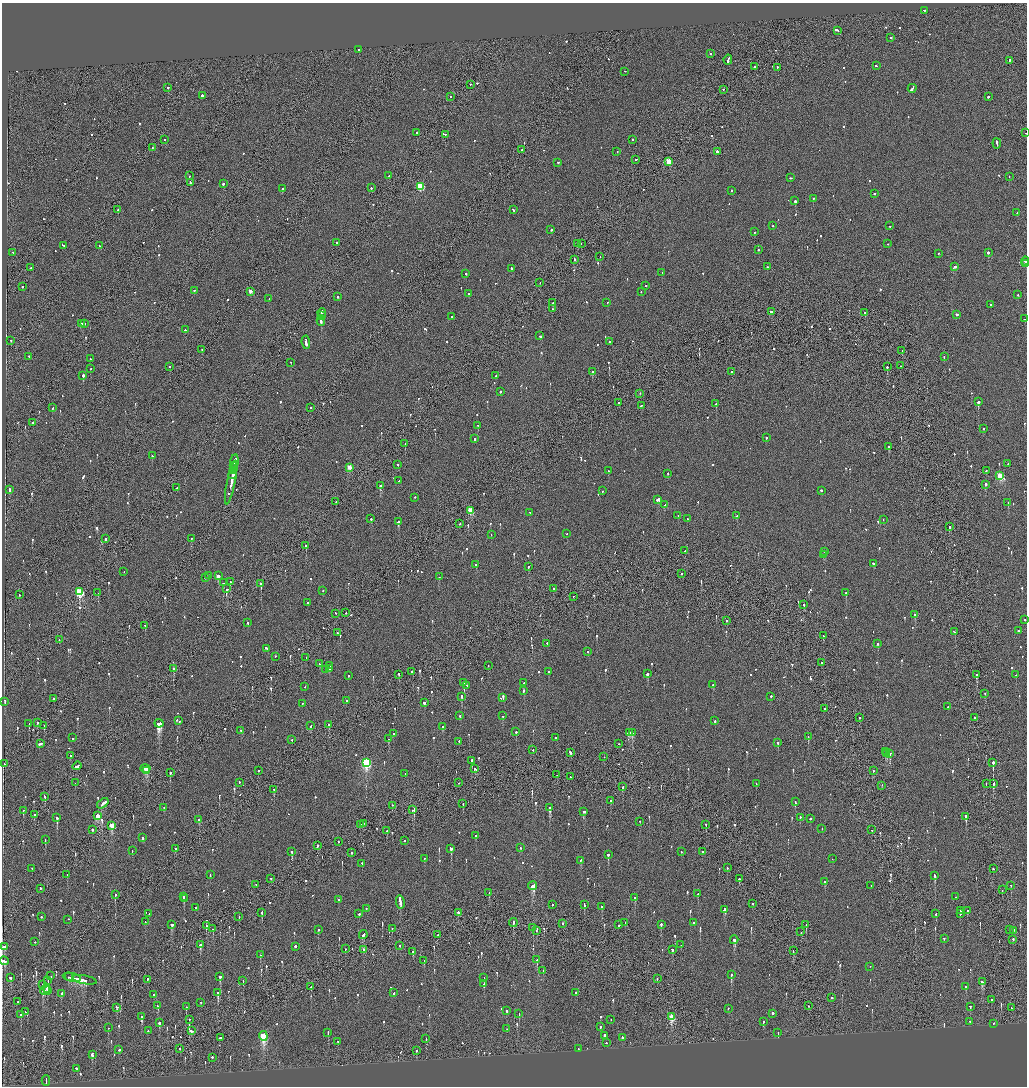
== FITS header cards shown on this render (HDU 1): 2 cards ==
NAXIS1  =                 2050
NAXIS2  =                 2168

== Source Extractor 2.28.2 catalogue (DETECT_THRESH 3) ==
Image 2050 x 2168 px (HDU 1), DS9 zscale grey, zoomed out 1/2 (1 PNG px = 2 x 2 image px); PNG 1029 x 1088 px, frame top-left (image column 2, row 2168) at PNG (2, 3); each listed source drawn as its Kron ellipse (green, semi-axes under 4 px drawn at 4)
Background -0.0797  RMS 0.067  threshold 0.202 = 3 sigma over >= 5 px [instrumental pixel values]
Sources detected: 1098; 45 cannot appear on this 1/2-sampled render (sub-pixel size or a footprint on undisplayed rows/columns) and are neither listed nor drawn; of the other 1053, the 500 brightest by FLUX_AUTO listed and drawn (553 fainter detections omitted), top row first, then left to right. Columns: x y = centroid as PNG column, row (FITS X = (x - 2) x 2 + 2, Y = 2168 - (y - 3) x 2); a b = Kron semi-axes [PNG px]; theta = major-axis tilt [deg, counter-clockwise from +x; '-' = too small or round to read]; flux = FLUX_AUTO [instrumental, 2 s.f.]
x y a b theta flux
924 11 2 2 - 95
837 31 4 2 - 290
891 38 2 2 - 130
359 50 2 2 - 71
710 54 2 2 - 130
728 60 5 2 - 360
1009 61 2 2 - 140
876 66 2 2 - 190
754 67 2 2 - 160
777 68 2 2 - 190
625 72 2 1 - 80
470 85 2 1 - 120
168 88 2 2 - 140
912 89 4 2 - 320
723 90 2 2 - 100
202 96 3 2 - 1000
451 97 2 1 - 95
988 97 2 2 - 400
417 133 2 2 - 110
1026 133 2 1 - 80
445 135 2 2 - 92
165 140 2 2 - 94
633 140 2 2 - 210
997 144 5 2 - 450
152 148 2 1 - 96
522 150 2 2 - 69
617 152 2 2 - 120
717 152 2 2 - 440
636 160 2 2 - 120
669 162 3 3 - 410
558 163 2 2 - 140
189 176 2 1 - 88
389 176 2 1 - 670
1009 177 2 2 - 81
791 178 2 2 - 120
190 183 4 2 - 260
223 184 2 2 - 370
420 187 3 3 - 910
371 188 2 2 - 110
282 189 2 2 - 110
732 191 2 2 - 75
875 194 2 2 - 150
813 199 2 1 - 86
795 201 2 2 - 740
118 210 2 1 - 440
513 210 3 2 - 150
1017 213 2 2 - 76
773 226 2 1 - 390
890 226 2 2 - 69
551 230 2 2 - 220
754 232 2 2 - 79
337 243 2 2 - 110
577 244 2 1 - 98
581 244 2 1 - 270
888 244 2 1 - 81
64 246 4 2 - 370
99 246 2 1 - 120
758 250 2 2 - 150
13 253 2 2 - 130
988 253 2 2 - 310
938 254 2 2 - 69
600 257 2 1 - 77
574 260 2 2 - 220
1025 261 4 2 - 230
1026 264 2 2 - 130
767 267 2 2 - 90
954 267 4 2 - 220
30 268 2 2 - 73
512 269 3 2 - 240
662 273 2 1 - 77
466 274 2 2 - 98
540 283 2 1 - 68
646 286 2 2 - 110
22 287 2 2 - 110
194 291 2 2 - 94
250 292 3 2 - 120
641 292 2 2 - 71
469 294 2 2 - 100
1018 295 2 2 - 130
337 297 2 2 - 190
269 299 2 2 - 77
553 303 2 2 - 68
607 303 2 2 - 74
990 305 2 2 - 71
552 309 2 2 - 110
771 312 3 2 - 140
322 313 5 2 - 400
865 313 3 2 - 140
956 315 3 2 - 180
322 316 3 1 - 260
452 317 2 2 - 110
1025 319 2 1 - 100
321 321 5 2 - 430
81 324 3 2 - 440
84 324 2 1 - 120
185 330 2 2 - 100
540 336 3 2 - 210
11 341 2 2 - 74
609 342 2 2 - 79
306 343 7 2 -83 620
202 350 2 1 - 78
902 351 2 1 - 340
29 357 2 2 - 140
944 357 2 2 - 74
90 359 2 2 - 77
291 363 2 2 - 68
900 366 2 1 - 71
170 367 2 2 - 70
887 367 2 1 - 460
91 369 2 1 - 70
593 372 3 2 - 220
731 372 2 1 - 140
83 376 2 2 - 370
495 376 2 2 - 72
500 392 2 2 - 330
640 394 2 1 - 70
978 402 2 2 - 2100
619 403 2 2 - 100
716 404 2 1 - 130
641 406 2 2 - 110
53 408 2 2 - 120
311 408 2 1 - 170
33 423 2 2 - 160
478 426 2 1 - 70
983 429 2 2 - 240
766 438 2 2 - 78
475 439 2 2 - 340
405 444 2 1 - 82
889 447 2 2 - 140
152 456 2 2 - 140
234 463 8 2 81 690
1008 464 2 2 - 110
398 465 2 2 - 130
234 466 3 2 - 260
349 468 3 2 - 200
233 469 2 2 - 220
233 471 3 2 - 290
608 471 2 2 - 75
986 471 2 2 - 99
668 474 2 2 - 93
233 475 4 2 - 630
1000 476 3 3 - 610
399 481 2 2 - 70
231 483 22 2 78 690
985 485 2 2 - 580
380 486 2 2 - 1000
177 488 2 1 - 79
9 490 2 2 - 670
602 491 2 2 - 96
821 491 2 2 - 200
415 498 2 2 - 96
658 500 4 2 - 580
336 502 2 1 - 81
1008 503 2 2 - 130
664 505 2 2 - 120
471 511 3 3 - 570
530 513 2 2 - 77
678 516 2 1 - 75
737 516 2 2 - 83
371 519 2 2 - 120
687 519 2 2 - 120
883 520 2 2 - 81
398 522 2 2 - 490
460 524 2 2 - 93
949 527 3 2 - 240
567 534 2 2 - 140
491 535 2 1 - 83
105 539 2 2 - 510
191 539 2 2 - 83
306 546 2 2 - 350
685 551 2 1 - 92
825 552 2 2 - 160
824 555 2 2 - 150
873 564 2 2 - 280
476 565 2 2 - 80
528 567 2 2 - 110
124 572 2 1 - 73
681 574 2 2 - 140
209 576 2 2 - 120
218 576 3 3 - 190
439 577 2 2 - 71
205 578 2 2 - 150
230 582 2 2 - 110
223 583 2 2 - 120
261 584 2 2 - 730
226 589 2 2 - 280
553 589 2 2 - 160
323 591 2 1 - 68
80 592 4 3 - 1200
98 593 2 1 - 220
846 593 2 2 - 420
19 595 2 2 - 74
574 597 2 1 - 92
307 603 2 2 - 220
803 605 2 2 - 190
346 613 2 2 - 89
336 614 2 1 - 130
915 615 2 2 - 150
1025 620 2 2 - 280
726 621 2 2 - 210
248 623 2 2 - 120
145 626 2 2 - 190
1018 631 2 1 - 79
954 632 3 2 - 190
337 633 2 2 - 76
823 636 2 2 - 140
59 640 2 2 - 77
547 644 2 2 - 110
878 644 2 2 - 220
266 649 3 2 - 230
587 652 2 2 - 90
275 657 2 2 - 90
306 658 2 1 - 71
821 663 2 1 - 190
320 664 2 2 - 110
330 666 2 1 - 86
488 666 2 1 - 68
174 669 3 2 - 190
329 669 2 2 - 140
325 670 2 2 - 81
412 672 2 2 - 980
548 672 2 2 - 120
647 674 3 2 - 130
399 675 2 1 - 170
976 675 3 2 - 240
1016 675 2 2 - 79
348 676 2 2 - 85
463 683 3 2 - 210
524 683 2 2 - 100
713 685 2 2 - 91
467 686 2 2 - 100
305 687 2 1 - 71
523 691 2 2 - 110
985 694 2 1 - 140
461 697 3 2 - 320
771 697 2 2 - 150
503 698 4 2 - 200
54 699 2 2 - 120
347 701 2 2 - 130
5 702 3 2 - 140
424 703 2 2 - 120
302 704 2 2 - 73
948 707 2 2 - 85
825 709 2 2 - 110
460 716 2 2 - 94
503 716 2 2 - 100
860 718 2 2 - 160
975 718 2 2 - 190
179 721 2 2 - 87
715 721 2 2 - 430
37 723 2 2 - 150
29 724 2 2 - 250
159 724 4 3 - 4600
329 725 2 2 - 250
44 726 2 1 - 96
311 726 2 2 - 110
442 727 2 2 - 420
241 731 2 2 - 110
516 732 2 2 - 390
629 733 3 2 - 210
632 733 3 2 - 490
393 734 2 2 - 120
808 737 2 2 - 98
72 738 2 2 - 98
556 738 2 1 - 110
389 739 2 2 - 310
292 740 2 2 - 92
459 742 2 2 - 69
778 743 2 2 - 120
40 744 4 2 - 340
618 744 2 2 - 73
533 750 2 2 - 170
885 752 2 2 - 140
570 753 3 2 - 400
887 754 3 2 - 100
890 754 2 2 - 2300
70 756 2 2 - 210
604 757 2 2 - 72
472 761 3 2 - 280
366 763 4 3 - 1700
993 763 2 2 - 14000
4 764 2 2 - 220
77 766 5 2 - 270
145 769 5 2 - 360
475 769 3 2 - 86
146 771 3 3 - 330
258 771 2 2 - 330
873 771 2 2 - 72
170 773 2 2 - 200
405 774 2 1 - 180
557 775 2 1 - 120
570 777 2 2 - 77
75 783 2 1 - 70
239 783 2 2 - 99
459 783 2 1 - 72
756 784 2 1 - 86
986 784 2 1 - 100
993 784 3 2 - 160
882 786 2 1 - 94
622 787 2 2 - 120
274 790 2 2 - 86
45 797 3 2 - 140
610 801 2 1 - 140
795 802 2 2 - 130
103 804 6 2 38 520
463 804 2 1 - 230
392 806 2 2 - 110
164 808 2 2 - 77
550 808 3 2 - 650
412 810 3 2 - 170
23 811 2 1 - 300
584 812 3 2 - 150
35 815 2 2 - 77
97 816 3 3 - 290
966 817 3 2 - 470
57 818 2 2 - 560
800 818 2 2 - 190
810 819 2 2 - 210
199 820 2 2 - 110
639 822 2 1 - 73
363 824 2 2 - 150
360 825 2 2 - 200
706 825 2 2 - 190
112 826 4 3 - 370
822 829 2 2 - 140
92 830 2 2 - 1400
871 830 2 1 - 150
387 831 2 2 - 110
476 836 2 2 - 68
142 838 2 2 - 320
45 840 3 2 - 100
405 841 2 2 - 85
339 842 2 1 - 80
317 846 2 2 - 550
520 848 2 2 - 110
175 849 2 2 - 130
451 849 3 2 - 270
132 851 2 2 - 76
292 852 3 2 - 130
681 852 2 1 - 89
702 852 2 2 - 100
352 853 2 2 - 180
608 855 3 2 - 350
424 859 2 1 - 280
832 859 2 1 - 73
581 861 3 2 - 230
362 864 2 2 - 120
727 868 2 1 - 130
32 869 2 1 - 78
993 869 2 1 - 190
67 875 2 1 - 76
210 875 2 2 - 84
935 876 3 2 - 230
271 879 2 2 - 85
739 879 2 2 - 530
825 882 2 2 - 100
256 885 2 1 - 85
533 886 5 3 - 230
871 886 2 1 - 76
1011 886 2 2 - 70
40 888 2 1 - 77
1002 890 2 1 - 73
489 893 2 2 - 73
698 894 3 2 - 110
115 895 2 2 - 270
184 897 2 2 - 120
956 897 2 2 - 120
634 898 2 2 - 270
184 899 3 2 - 120
339 900 2 2 - 81
400 902 7 2 -79 1200
752 904 2 1 - 170
552 905 2 2 - 83
584 905 4 2 - 370
602 907 2 2 - 140
196 908 2 2 - 150
366 909 2 2 - 70
724 910 3 3 - 310
960 911 2 2 - 80
967 911 2 2 - 71
262 913 3 2 - 95
458 913 2 2 - 190
149 914 2 2 - 70
359 914 2 2 - 240
936 914 2 2 - 77
960 914 2 2 - 140
41 917 2 2 - 110
239 917 2 1 - 85
68 920 2 1 - 140
145 922 2 2 - 72
513 923 4 1 - 240
625 923 2 2 - 76
694 923 2 2 - 150
563 924 2 2 - 170
171 925 3 2 - 150
618 925 3 2 - 200
661 925 2 2 - 270
806 925 2 2 - 78
206 926 3 2 - 400
533 928 2 1 - 95
213 929 2 2 - 110
392 929 2 1 - 160
318 930 2 2 - 150
1009 930 2 2 - 84
536 931 2 1 - 84
1013 931 2 2 - 91
801 932 2 2 - 78
363 935 4 2 - 230
438 935 2 2 - 79
944 939 2 2 - 120
734 940 4 3 - 180
1013 940 2 2 - 87
35 942 2 1 - 84
200 945 2 2 - 720
681 945 2 1 - 110
400 946 2 2 - 98
4 947 4 2 - 270
295 947 2 2 - 250
345 949 2 1 - 240
363 950 2 2 - 100
672 950 3 2 - 120
793 951 2 1 - 120
413 952 2 1 - 440
260 955 2 2 - 69
537 960 3 2 - 110
4 961 5 3 - 250
424 961 2 1 - 73
870 967 2 2 - 110
543 971 2 2 - 150
731 975 3 2 - 230
51 976 2 1 - 100
69 977 4 2 - 280
220 977 3 2 - 550
11 978 2 2 - 160
72 978 9 1 -13 740
484 978 2 2 - 90
657 979 2 1 - 72
84 980 12 2 -11 900
147 980 2 1 - 100
48 981 2 1 - 74
243 981 2 2 - 180
982 982 4 3 - 230
484 984 3 2 - 71
43 985 2 2 - 1400
311 987 2 2 - 83
966 987 2 2 - 120
47 989 5 2 - 490
45 991 5 4 - 110
47 991 2 2 - 180
218 993 3 2 - 550
394 993 2 2 - 130
576 993 2 2 - 410
61 994 4 2 - 230
154 995 3 2 - 190
832 998 2 2 - 91
992 1000 2 2 - 100
18 1002 2 1 - 110
201 1003 2 2 - 79
158 1006 3 2 - 140
808 1006 2 1 - 80
186 1007 2 2 - 99
970 1007 3 2 - 160
117 1008 2 2 - 200
1011 1008 2 1 - 73
728 1009 2 2 - 91
507 1011 3 2 - 170
25 1012 2 2 - 80
519 1014 2 2 - 70
772 1014 2 2 - 550
21 1015 2 2 - 79
141 1017 3 2 - 170
671 1017 4 3 - 550
189 1020 2 2 - 85
611 1020 2 1 - 89
763 1022 2 2 - 81
970 1022 2 2 - 83
159 1023 3 2 - 270
994 1024 2 2 - 77
600 1027 2 2 - 100
108 1028 2 1 - 68
507 1029 2 1 - 83
148 1031 2 2 - 88
191 1031 3 2 - 220
328 1033 2 2 - 120
778 1033 2 2 - 74
263 1036 5 3 - 1100
605 1036 2 2 - 150
220 1038 2 2 - 160
622 1038 2 2 - 450
426 1039 2 2 - 75
338 1042 2 2 - 87
606 1043 2 2 - 72
179 1049 2 1 - 93
578 1049 2 2 - 90
119 1050 2 2 - 98
416 1051 2 2 - 93
92 1055 4 2 - 400
212 1058 2 2 - 96
76 1069 3 2 - 190
46 1081 5 2 - 330
At the frame edge (FLAGS 8, measured only in part): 5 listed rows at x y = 1026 133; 1026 264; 1025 620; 4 947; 4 961
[553 fainter detections neither listed nor drawn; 45 sub-pixel or undisplayed-footprint detections neither listed nor drawn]